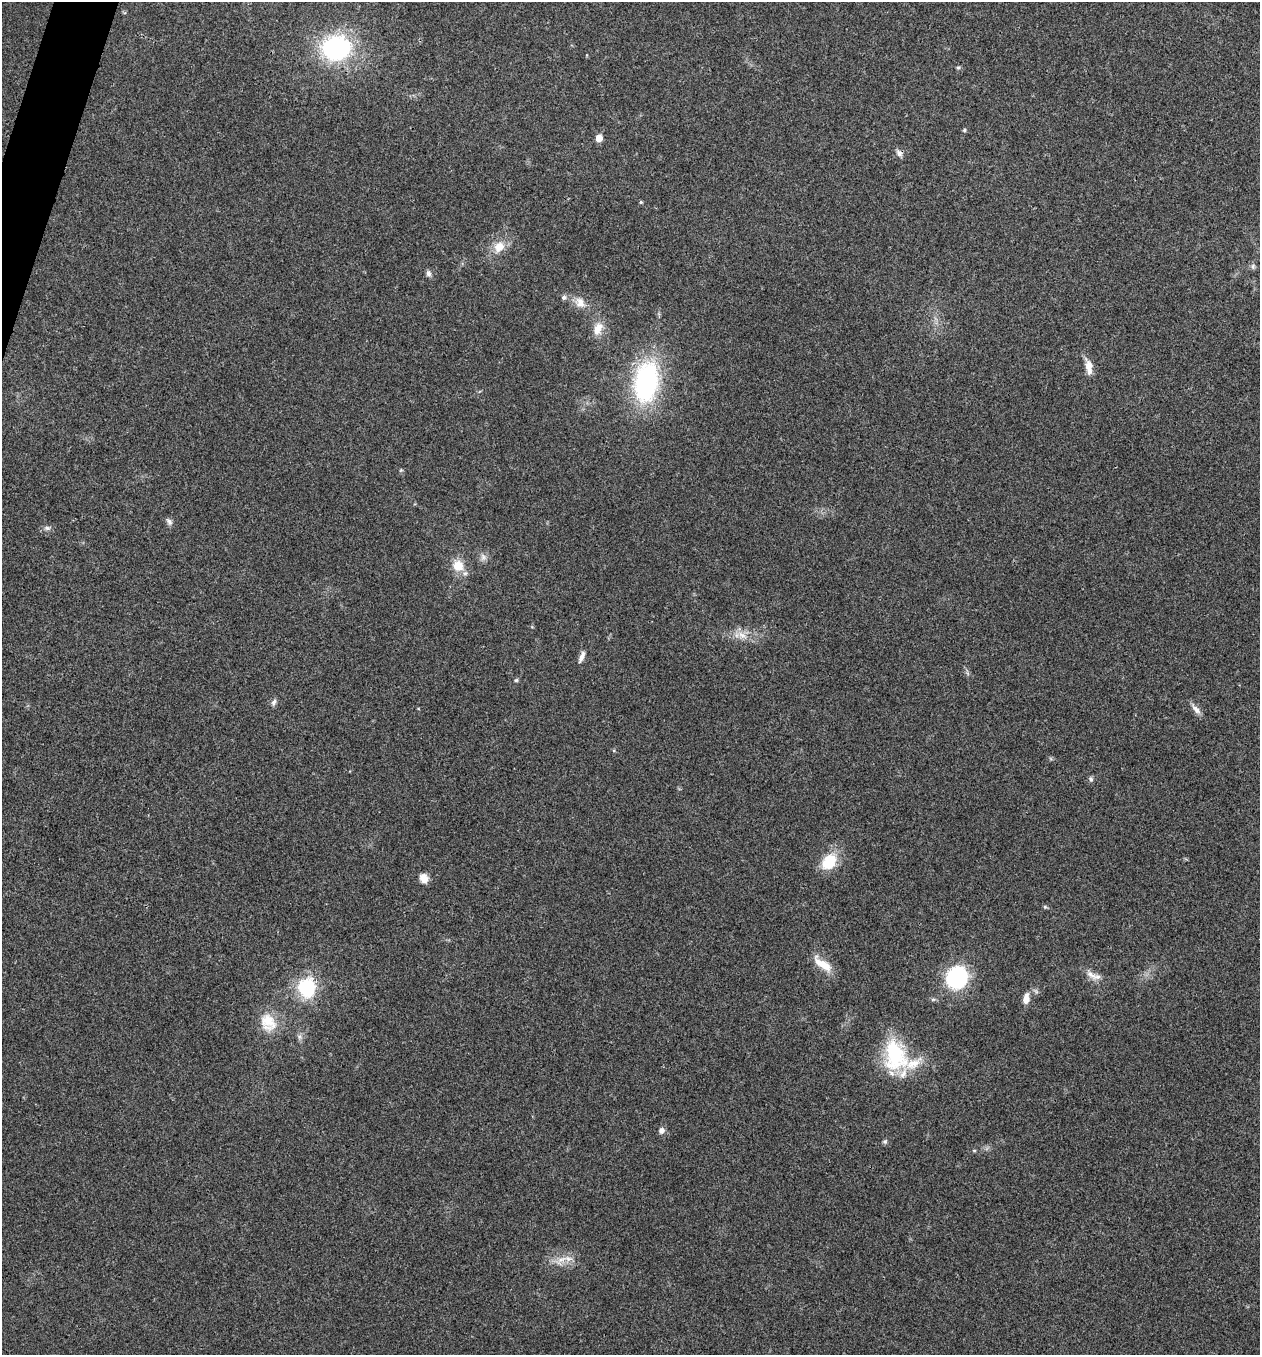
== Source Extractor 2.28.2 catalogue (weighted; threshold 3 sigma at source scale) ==
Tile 11 of 4 x 4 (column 3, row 3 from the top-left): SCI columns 2652-3909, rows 1359-2711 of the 5434 x 5419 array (HDU 1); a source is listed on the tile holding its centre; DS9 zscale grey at full resolution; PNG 1262 x 1357 px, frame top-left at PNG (2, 2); no overlay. Shown black and unused: <1% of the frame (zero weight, under 3 of 4 exposures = <1% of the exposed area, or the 3 px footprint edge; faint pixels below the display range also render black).
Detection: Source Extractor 2.28.2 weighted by HDU 2 'WHT'; one run over the whole footprint, this tile lists its part. Background 0.0237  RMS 0.0041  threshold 0.0183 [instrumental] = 3 sigma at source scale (4.5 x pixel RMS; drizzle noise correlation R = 1.50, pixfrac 1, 0.05/0.05 arcsec/px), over >= 5 px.
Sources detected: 39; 1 inside a brighter listed object's ellipse — not listed separately; the other 38 listed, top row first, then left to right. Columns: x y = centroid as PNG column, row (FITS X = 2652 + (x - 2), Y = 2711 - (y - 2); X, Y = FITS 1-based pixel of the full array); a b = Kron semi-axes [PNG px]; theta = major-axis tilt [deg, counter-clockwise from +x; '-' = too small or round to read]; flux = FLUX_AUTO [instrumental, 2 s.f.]
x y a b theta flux
336 48 24 20 9 60
958 67 6 5 - 0.61
964 130 5 4 - 0.59
599 138 6 5 - 4.5
899 153 10 7 -51 1.6
641 202 5 4 - 0.49
499 247 16 13 48 5.6
1253 267 8 6 -89 0.96
428 273 8 6 -76 1.4
564 297 7 6 - 0.97
580 302 16 12 -66 3.8
598 329 19 11 67 4.3
1089 367 20 9 -81 3.9
646 382 32 19 81 75
169 522 11 7 -54 1.3
47 528 9 5 -9 1.2
483 557 10 5 83 1.5
458 566 14 13 - 6.8
742 635 13 8 -35 3.4
581 657 14 5 67 2
516 680 5 4 - 0.55
274 702 9 6 67 1.2
1196 709 16 7 -47 2.3
1091 779 7 6 - 0.92
829 862 21 15 48 12
424 878 11 9 -64 3.4
1045 907 6 4 -43 0.53
823 964 28 10 -36 6.8
1091 975 22 7 -33 3.4
957 977 17 15 58 48
307 987 15 13 -85 27
1026 999 14 7 80 3.2
268 1022 25 20 -61 9.4
895 1056 41 29 -77 30
661 1131 8 7 - 1.6
885 1141 7 5 42 0.74
974 1150 5 3 - 0.4
561 1259 15 5 22 2.7